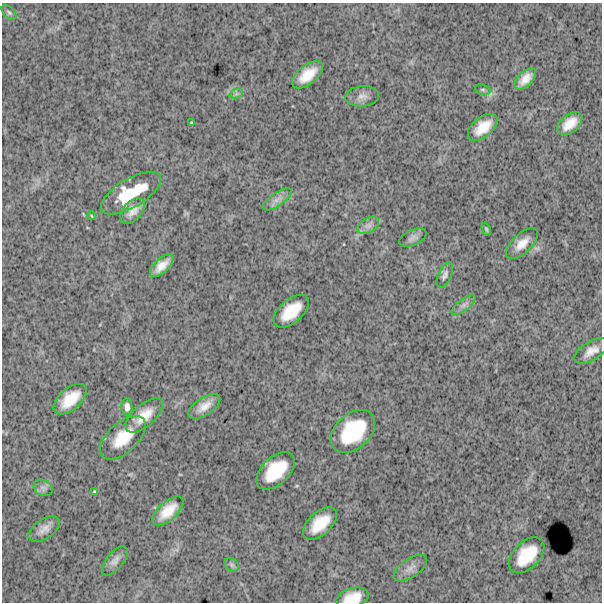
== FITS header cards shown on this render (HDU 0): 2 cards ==
NAXIS1  =                  600
NAXIS2  =                  600

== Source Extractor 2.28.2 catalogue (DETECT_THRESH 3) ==
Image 600 x 600 px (HDU 0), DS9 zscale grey, 1 PNG px = 1 image px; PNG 604 x 604 px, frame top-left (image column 1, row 600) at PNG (2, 3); each listed source drawn as its Kron ellipse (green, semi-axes under 4 px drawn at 4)
Background 1820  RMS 260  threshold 775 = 3 sigma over >= 5 px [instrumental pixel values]
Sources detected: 39; all 39 listed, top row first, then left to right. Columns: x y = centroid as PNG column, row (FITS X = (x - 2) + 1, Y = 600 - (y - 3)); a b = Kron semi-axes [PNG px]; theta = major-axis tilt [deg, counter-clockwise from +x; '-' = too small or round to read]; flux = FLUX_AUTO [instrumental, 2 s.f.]
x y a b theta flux
9 12 9 5 -43 3.7e+04
307 75 18 9 40 3.4e+05
525 79 13 7 44 1.8e+05
483 90 8 5 -17 3.5e+04
236 94 7 4 18 4.5e+04
362 96 17 10 4 1.3e+05
192 123 3 3 - 2.0e+04
570 123 15 8 39 2.6e+05
483 127 17 10 39 3.3e+05
131 193 34 14 31 7.4e+05
277 199 17 6 34 1.1e+05
133 211 15 9 48 1.8e+05
92 216 4 2 - 1.4e+04
368 225 12 7 30 9.5e+04
486 229 7 4 -71 2.6e+04
413 238 14 7 24 8.2e+04
522 244 20 9 43 2.1e+05
162 266 14 7 42 2.0e+05
445 275 14 6 65 6.8e+04
464 305 14 5 37 8.6e+04
291 311 21 11 41 4.7e+05
591 351 19 9 32 1.8e+05
70 399 20 10 41 4.1e+05
204 406 18 9 33 2.1e+05
127 407 8 5 -90 8.2e+04
144 415 23 11 41 3.2e+05
353 431 25 17 43 1.0e+06
123 438 28 15 43 5.2e+05
276 471 23 13 43 6.7e+05
43 488 10 7 -33 6.8e+04
94 492 3 2 - 1.7e+04
168 511 19 9 42 3.3e+05
320 523 20 11 42 4.5e+05
44 529 18 9 33 1.5e+05
527 555 21 13 46 5.7e+05
115 561 18 8 51 1.1e+05
232 565 8 6 -45 3.9e+04
410 568 19 9 34 1.4e+05
353 598 16 9 15 3.1e+05
At the frame edge (FLAGS 8, measured only in part): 1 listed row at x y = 353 598